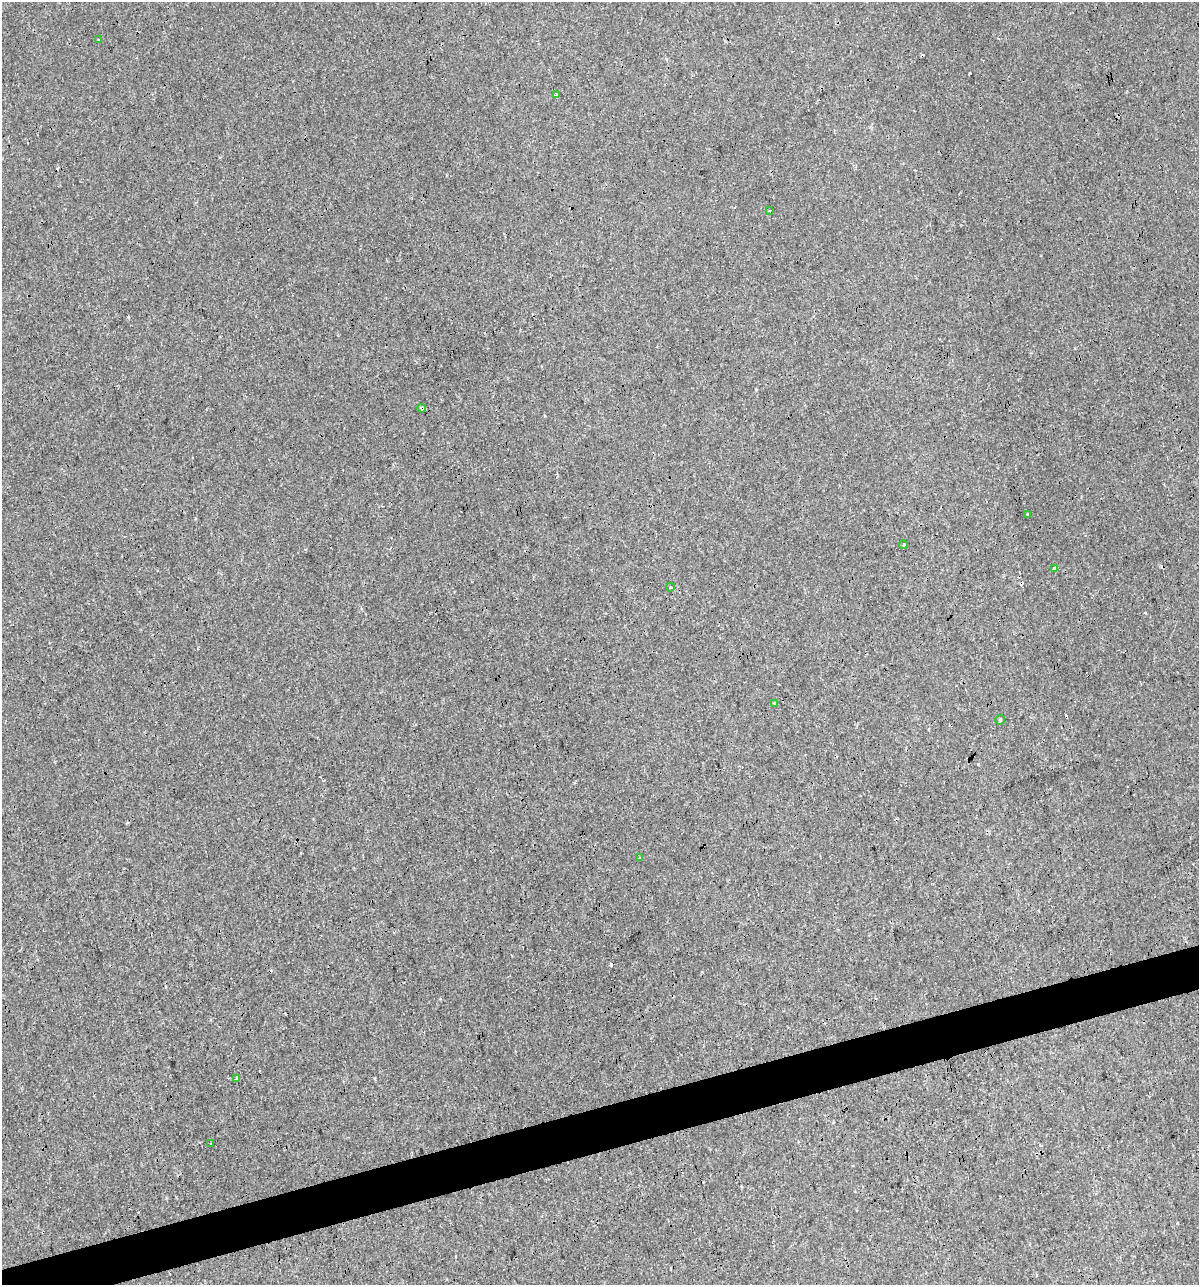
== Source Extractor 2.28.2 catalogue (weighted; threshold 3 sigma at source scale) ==
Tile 7 of 4 x 4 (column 3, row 2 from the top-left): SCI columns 2441-3637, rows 2567-3849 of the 4930 x 5132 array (HDU 1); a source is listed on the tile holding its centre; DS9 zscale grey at full resolution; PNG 1201 x 1287 px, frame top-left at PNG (2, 2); each listed source drawn as its Kron ellipse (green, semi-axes under 4 px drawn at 4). Shown black and unused: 4% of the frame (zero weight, under 3 of 4 exposures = <1% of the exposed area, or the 3 px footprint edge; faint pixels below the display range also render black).
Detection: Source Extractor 2.28.2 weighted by HDU 2 'WHT'; one run over the whole footprint, this tile lists its part. Background 2.15e-04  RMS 0.0017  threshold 0.00763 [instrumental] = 3 sigma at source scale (4.5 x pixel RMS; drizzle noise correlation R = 1.50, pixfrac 1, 0.0396/0.0396 arcsec/px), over >= 5 px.
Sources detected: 18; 5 cosmic-ray / hot-pixel residue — neither listed nor drawn; the other 13 listed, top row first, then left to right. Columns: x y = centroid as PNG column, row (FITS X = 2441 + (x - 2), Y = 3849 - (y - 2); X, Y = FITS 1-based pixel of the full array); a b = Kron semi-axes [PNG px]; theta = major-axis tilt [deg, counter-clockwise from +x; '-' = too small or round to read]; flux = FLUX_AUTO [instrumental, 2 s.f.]
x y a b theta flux
98 40 3 3 - 0.38
556 95 3 2 - 0.18
769 211 3 2 - 0.16
422 408 4 4 - 0.47
1027 514 3 3 - 0.28
903 545 4 3 - 0.29
1055 569 3 3 - 1.5
670 587 4 3 - 0.2
774 703 3 3 - 0.49
1000 720 5 5 - 0.21
640 858 4 3 - 0.27
237 1079 4 3 - 0.92
211 1144 2 2 - 0.17
Overlapping masked pixels (flux is a lower limit): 1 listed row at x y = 422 408
Unlisted compact peaks at least as high as the median listed source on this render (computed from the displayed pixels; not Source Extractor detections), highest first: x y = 128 317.